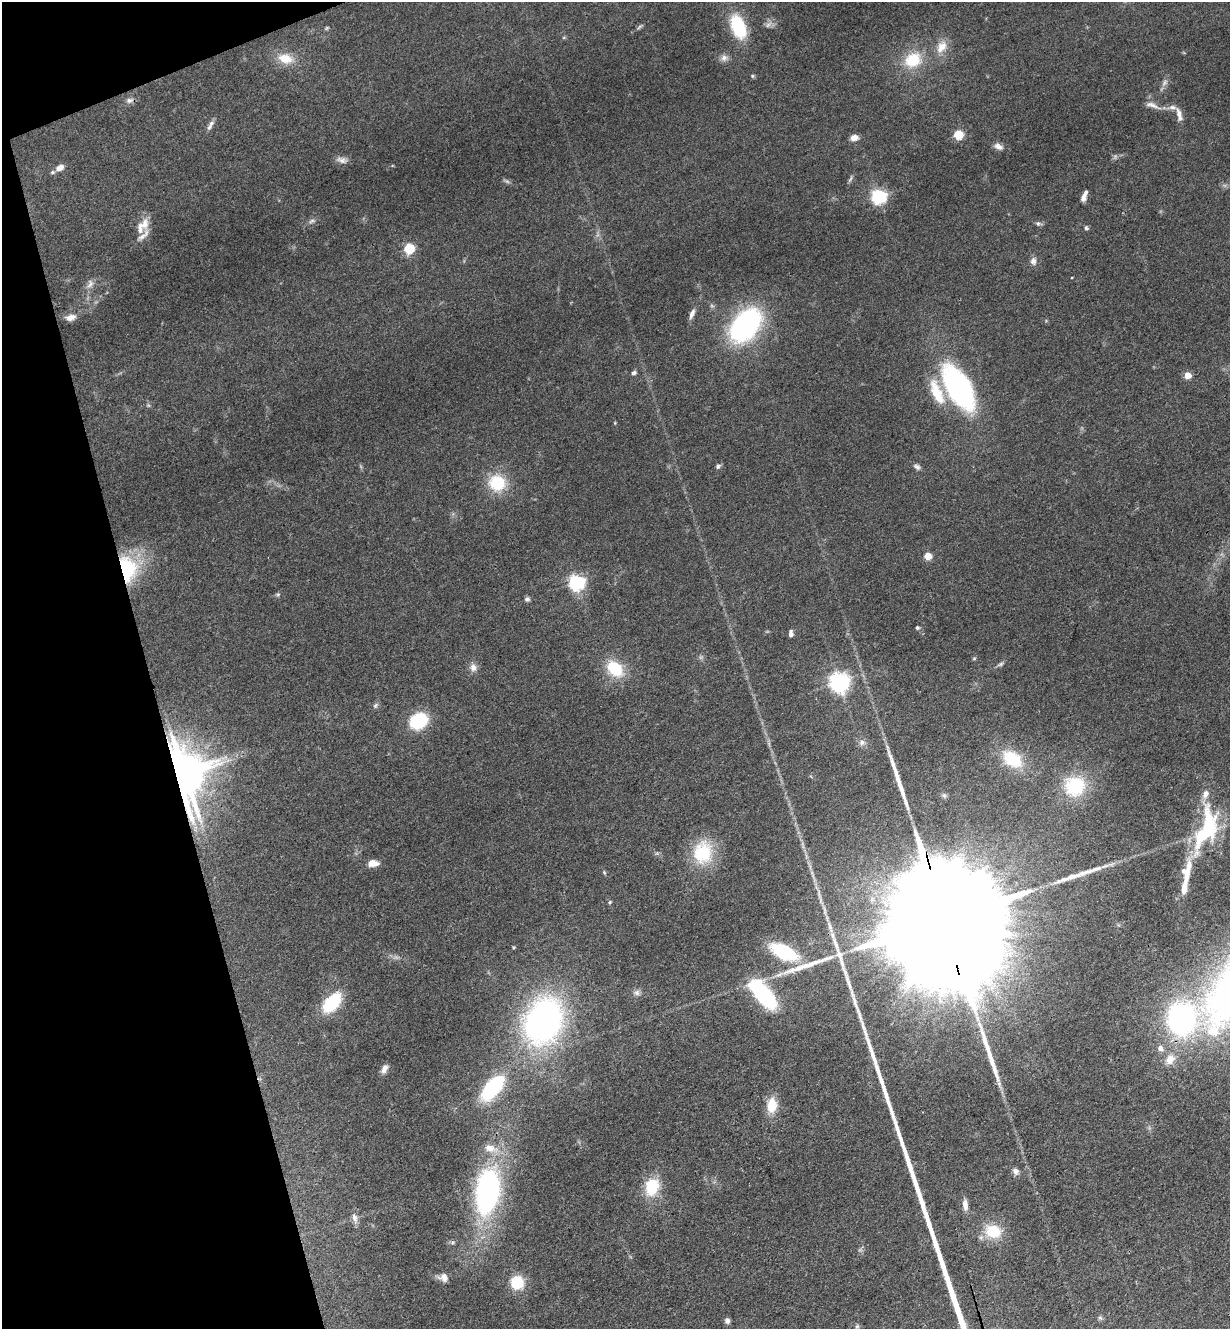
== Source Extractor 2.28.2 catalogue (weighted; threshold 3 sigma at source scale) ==
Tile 5 of 4 x 4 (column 1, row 2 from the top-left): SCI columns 293-1520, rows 2712-4038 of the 5372 x 5421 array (HDU 1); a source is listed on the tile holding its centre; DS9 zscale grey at full resolution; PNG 1232 x 1331 px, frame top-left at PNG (2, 2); no overlay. Shown black and unused: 13% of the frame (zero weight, under 3 of 4 exposures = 5% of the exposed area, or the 3 px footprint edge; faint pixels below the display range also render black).
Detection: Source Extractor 2.28.2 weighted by HDU 2 'WHT'; one run over the whole footprint, this tile lists its part. Background 0.0598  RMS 0.0054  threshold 0.0244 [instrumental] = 3 sigma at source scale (4.5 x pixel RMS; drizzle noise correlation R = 1.50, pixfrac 1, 0.05/0.05 arcsec/px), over >= 5 px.
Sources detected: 107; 8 too faint to see at this stretch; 2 inside a brighter object's white glare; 3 long thin detections or spike segments (spike, bleed or trail) — not listed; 8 inside a brighter listed object's ellipse — not listed separately; the other 86 listed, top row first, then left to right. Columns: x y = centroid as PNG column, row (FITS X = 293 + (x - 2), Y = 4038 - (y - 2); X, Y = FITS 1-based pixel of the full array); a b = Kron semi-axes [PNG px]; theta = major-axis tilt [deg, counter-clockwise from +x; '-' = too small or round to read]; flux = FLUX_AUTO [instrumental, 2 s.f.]
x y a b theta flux
768 24 11 6 37 2.3
640 27 11 4 38 1.2
738 27 22 12 -70 33
327 28 7 4 28 0.83
941 47 19 12 60 8
285 58 23 14 -13 11
724 58 10 9 - 2.7
913 60 23 19 25 20
752 76 6 4 -22 0.75
1164 83 13 6 65 2.3
129 100 11 7 16 2.4
1152 105 23 7 -20 4
1179 115 19 7 -76 3.8
209 127 11 6 57 2.1
958 134 5 5 - 30
854 138 9 7 9 3.7
998 146 12 8 -24 2.9
1115 156 7 6 - 1.2
342 160 16 8 -10 3
60 167 11 8 26 4
850 179 12 4 68 1.2
878 196 6 6 - 170
1083 198 10 6 77 2.5
1038 223 9 6 -12 1.4
143 226 22 12 54 8.1
1086 228 6 5 - 1
409 248 5 5 - 45
1033 261 11 8 -84 2.6
90 284 15 8 64 3.6
692 314 13 5 67 2.7
70 317 13 8 11 4.1
746 325 33 21 51 110
634 373 6 5 - 1.5
1187 375 5 5 - 12
959 388 46 22 -60 110
615 423 5 3 - 0.51
718 466 7 6 - 1.4
917 467 10 6 -31 1.8
497 483 20 19 - 23
928 556 5 4 - 16
128 568 35 22 -80 37
576 582 6 6 - 170
278 594 7 5 1 0.97
527 599 6 6 - 1.4
917 628 5 5 - 0.93
791 634 7 4 89 2.5
974 658 5 5 - 0.66
473 667 12 10 -60 3.4
615 669 17 12 -45 24
839 682 7 7 - 340
375 705 8 6 53 1.4
418 721 15 13 34 34
862 742 9 8 - 2.5
1012 759 26 17 -36 24
184 775 14 11 89 2600
1075 786 24 23 - 33
195 828 10 4 77 1.7
1207 829 67 24 76 47
703 852 29 23 83 30
373 863 12 8 0 4.8
604 872 7 4 -54 0.8
1184 888 15 7 81 6.1
610 902 5 4 - 0.73
944 917 71 23 -75 60000
830 927 20 5 -72 4.1
784 952 21 11 -26 51
636 993 10 8 -5 2.2
763 994 33 14 -50 64
332 1002 20 11 48 33
1181 1018 31 28 90 120
543 1021 39 30 67 210
1160 1048 8 7 - 2.8
1170 1059 15 11 53 6.5
384 1069 12 6 66 2.8
492 1088 26 13 49 53
772 1105 19 12 85 11
1016 1171 10 8 -48 2.3
652 1187 20 15 76 20
488 1191 45 22 81 140
965 1205 15 7 -86 3.7
355 1218 16 7 -77 2.8
993 1231 20 16 -19 18
444 1277 9 8 - 4.3
517 1282 11 11 - 21
727 1321 6 5 - 2.2
857 1326 8 5 63 0.96
Overlapping masked pixels (flux is a lower limit): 3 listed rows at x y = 128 568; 184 775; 944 917